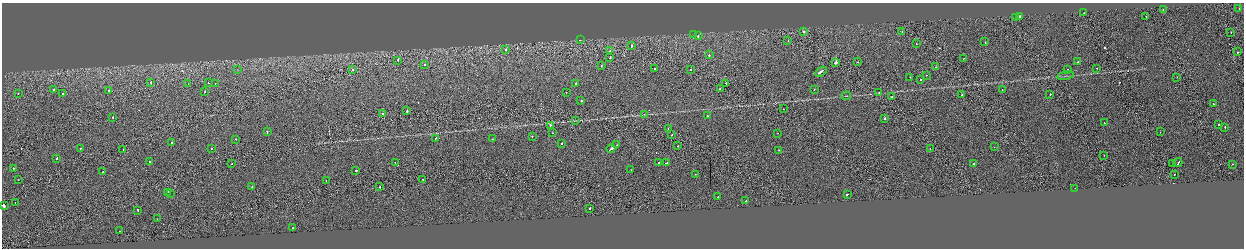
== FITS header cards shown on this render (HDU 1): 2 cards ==
NAXIS1  =                 2484
NAXIS2  =                  492

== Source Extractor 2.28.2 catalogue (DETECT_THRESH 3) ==
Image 2484 x 492 px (HDU 1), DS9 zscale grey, zoomed out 1/2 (1 PNG px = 2 x 2 image px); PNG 1246 x 250 px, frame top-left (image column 1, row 491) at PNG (2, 3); each listed source drawn as its Kron ellipse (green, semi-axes under 4 px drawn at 4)
Background -0.00183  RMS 0.063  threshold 0.19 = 3 sigma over >= 5 px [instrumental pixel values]
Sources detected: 148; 17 cannot appear on this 1/2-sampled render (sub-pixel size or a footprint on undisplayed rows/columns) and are neither listed nor drawn; the other 131 listed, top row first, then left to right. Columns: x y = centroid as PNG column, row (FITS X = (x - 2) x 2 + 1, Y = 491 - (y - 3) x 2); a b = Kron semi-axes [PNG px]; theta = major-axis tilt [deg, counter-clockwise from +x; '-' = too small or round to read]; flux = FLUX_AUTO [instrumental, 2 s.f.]
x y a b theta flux
1239 8 2 2 - 58
1163 10 2 1 - 51
1084 13 2 1 - 35
1146 16 2 2 - 36
1015 17 2 1 - 25
1020 17 2 2 - 510
804 32 2 2 - 230
902 32 2 2 - 25
1231 32 2 1 - 30
694 35 2 2 - 37
698 36 2 2 - 69
580 40 2 1 - 130
788 41 2 1 - 65
985 42 2 2 - 31
916 43 2 2 - 20
632 46 2 2 - 120
506 49 2 2 - 54
610 51 2 1 - 22
1238 52 2 1 - 66
709 55 2 2 - 200
610 58 2 1 - 220
964 58 2 1 - 15
398 60 2 2 - 65
858 62 2 1 - 20
1078 62 3 2 - 87
836 63 2 2 - 500
425 64 2 2 - 42
601 65 2 1 - 20
936 67 2 2 - 31
1097 68 2 2 - 23
237 69 2 2 - 4.8
655 69 2 2 - 26
690 69 2 2 - 150
1067 69 2 2 - 23
352 70 2 1 - 48
821 71 6 2 33 230
926 75 2 2 - 42
1065 76 8 1 11 13
910 77 2 2 - 27
1177 77 2 1 - 32
921 79 2 2 - 20
151 82 2 2 - 43
208 83 2 2 - 24
726 83 2 1 - 40
188 84 2 1 - 14
215 84 2 2 - 31
575 84 2 2 - 39
54 89 2 2 - 160
720 89 2 2 - 38
814 89 2 2 - 31
1002 90 2 2 - 30
109 91 2 2 - 80
205 91 2 2 - 31
566 92 2 1 - 25
879 93 2 1 - 90
18 94 2 1 - 50
63 94 2 2 - 50
1050 94 2 1 - 36
962 95 2 2 - 45
846 96 5 1 - 7
892 96 2 1 - 37
581 101 2 2 - 67
1213 104 2 2 - 57
783 109 2 1 - 47
407 111 2 2 - 110
383 114 2 2 - 79
644 114 2 2 - 4.4
707 115 2 2 - 49
113 117 2 2 - 49
884 118 2 2 - 90
576 120 3 2 - 6.7
1104 123 2 2 - 26
1219 124 2 2 - 41
550 125 2 2 - 160
1225 127 2 2 - 99
668 129 2 1 - 28
267 132 2 2 - 67
1160 132 2 2 - 34
552 133 2 2 - 27
777 133 2 1 - 15
672 135 2 1 - 37
532 136 2 2 - 31
436 138 2 2 - 34
236 139 2 2 - 52
492 139 2 2 - 23
171 143 2 2 - 76
562 143 2 2 - 34
617 145 2 2 - 23
678 146 2 2 - 48
994 147 2 1 - 15
80 148 2 2 - 210
211 148 2 2 - 59
611 149 4 2 - 150
930 149 2 2 - 34
123 150 2 1 - 15
779 150 2 2 - 22
1104 155 2 2 - 22
57 159 2 2 - 85
149 161 2 2 - 66
658 162 2 1 - 60
395 163 2 1 - 16
667 163 3 2 - 130
1172 163 2 2 - 20
1178 163 4 2 - 210
232 164 2 2 - 13
973 164 2 2 - 100
1232 164 2 2 - 43
13 168 2 2 - 45
356 170 2 2 - 70
631 170 2 1 - 25
103 172 2 2 - 40
695 174 2 1 - 15
1174 174 2 1 - 37
423 179 2 1 - 45
18 180 2 1 - 15
326 181 2 1 - 280
252 187 2 2 - 26
380 187 2 2 - 39
1075 188 2 1 - 24
168 192 2 2 - 110
170 194 2 2 - 34
847 194 2 2 - 100
718 197 2 1 - 60
746 201 2 2 - 59
15 202 2 2 - 29
4 205 3 2 - 770
590 208 2 2 - 80
138 210 2 2 - 59
157 219 2 2 - 19
293 227 2 2 - 17
120 231 2 2 - 27
At the frame edge (FLAGS 8, measured only in part): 1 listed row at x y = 4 205
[17 sub-pixel or undisplayed-footprint detections neither listed nor drawn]